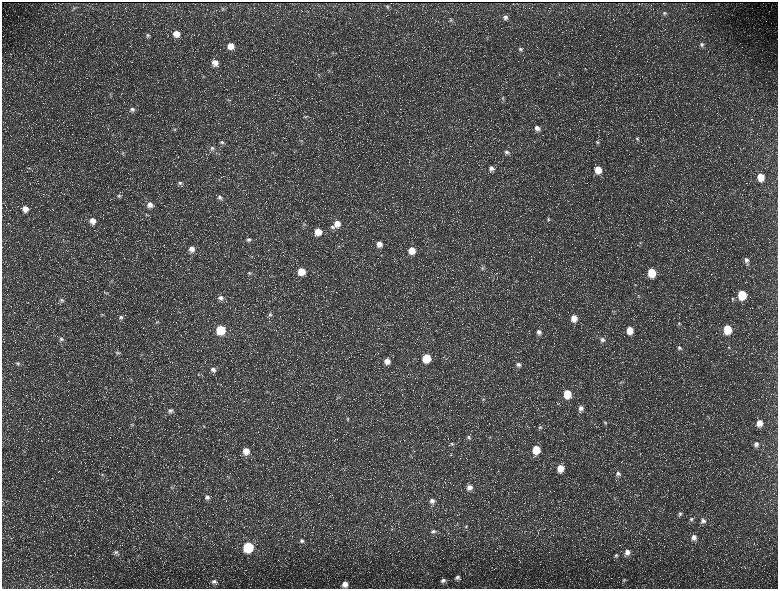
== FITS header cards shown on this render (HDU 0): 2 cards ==
NAXIS1  =                 1552 / length of data axis 1
NAXIS2  =                 1173 / length of data axis 2

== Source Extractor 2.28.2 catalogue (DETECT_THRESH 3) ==
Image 1552 x 1173 px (HDU 0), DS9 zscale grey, zoomed out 1/2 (1 PNG px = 2 x 2 image px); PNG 780 x 591 px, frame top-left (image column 1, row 1173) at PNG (2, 2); no overlay
Background 230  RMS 11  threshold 32.5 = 3 sigma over >= 5 px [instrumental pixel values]
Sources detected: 165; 37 cannot appear on this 1/2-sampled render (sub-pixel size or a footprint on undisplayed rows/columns) and are not listed; the other 128 listed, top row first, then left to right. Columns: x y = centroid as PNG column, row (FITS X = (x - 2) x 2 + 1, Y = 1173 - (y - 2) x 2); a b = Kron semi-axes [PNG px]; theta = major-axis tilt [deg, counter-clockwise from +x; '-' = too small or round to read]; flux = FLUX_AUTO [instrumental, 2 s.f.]
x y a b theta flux
387 6 5 5 - 2100
74 8 4 3 - 2800
223 8 6 4 -7 3500
664 13 6 5 - 4600
505 17 7 6 - 7800
451 20 5 4 - 2800
176 34 8 7 - 26000
148 35 7 6 - 6600
702 44 6 6 - 6300
230 46 7 7 - 24000
520 49 6 5 - 4800
215 63 8 7 - 19000
329 70 5 2 - 2400
204 76 5 3 - 3000
503 98 5 5 - 3500
228 100 5 4 - 3600
132 109 7 6 - 7600
305 117 5 4 - 3500
537 128 7 6 - 11000
174 129 6 5 - 4200
637 139 7 5 -59 5200
301 141 4 3 - 2500
222 142 6 5 - 4900
597 142 5 4 - 3400
212 148 6 6 - 7000
273 152 4 3 - 1900
507 152 7 5 -19 7500
123 153 5 5 - 3600
29 168 6 4 -34 3300
491 169 7 6 - 10000
598 169 7 6 - 33000
760 177 7 6 - 38000
180 183 7 5 -19 5800
119 196 7 5 -11 6400
220 197 6 6 - 7000
150 205 8 7 - 16000
25 209 7 6 - 21000
146 214 5 3 - 3200
548 219 6 4 -84 3500
93 221 8 7 - 21000
337 223 8 7 - 23000
304 224 5 4 - 3400
332 227 7 6 - 7000
318 232 7 7 - 33000
249 240 7 6 - 7500
640 242 4 3 - 2200
379 244 7 7 - 17000
192 249 7 7 - 17000
412 250 7 7 - 30000
746 260 9 5 -76 9500
482 268 5 4 - 3400
301 271 7 7 - 42000
651 272 7 6 - 66000
250 273 6 5 - 4700
516 280 4 2 - 1500
635 285 3 3 - 1600
106 293 5 3 - 2700
638 295 4 2 - 1700
742 295 6 5 - 88000
221 298 8 6 -22 10000
733 299 5 5 - 4200
61 300 7 6 - 5900
613 311 6 2 -28 2400
102 314 6 4 -55 3800
270 314 6 5 - 5600
121 317 7 6 - 6900
574 318 8 6 -81 26000
157 322 6 3 6 2900
679 323 6 4 84 4000
727 329 7 6 - 75000
221 330 6 6 - 92000
630 330 7 6 - 33000
539 332 7 7 - 12000
61 339 7 6 - 7800
602 340 7 7 - 10000
729 347 4 3 - 2200
679 348 6 6 - 6200
117 353 6 5 - 5200
426 358 7 6 - 64000
387 361 7 7 - 17000
18 363 6 5 - 4700
518 365 7 6 - 8400
213 370 7 6 - 9500
621 382 5 4 - 3700
567 394 7 6 - 53000
483 399 5 4 - 2600
581 408 7 7 - 13000
170 411 6 6 - 6700
347 419 6 4 3 3500
591 422 3 2 - 1200
605 423 6 5 - 4300
759 423 7 6 - 23000
132 425 6 4 -25 3800
204 426 5 3 - 1800
540 427 6 5 - 4600
634 433 4 2 - 1600
469 437 8 4 -33 5100
452 444 6 5 - 4100
756 444 7 6 - 9200
536 450 7 7 - 55000
246 451 7 7 - 24000
451 455 4 3 - 2400
560 468 8 7 - 34000
618 473 7 6 - 7900
102 474 6 4 28 3400
172 487 6 4 -82 4400
469 488 7 6 - 15000
207 497 7 6 - 8800
432 501 7 6 - 11000
680 513 6 5 - 5200
691 519 6 5 - 5300
703 521 7 6 - 8200
457 525 4 2 - 1800
466 526 7 5 -66 5800
392 529 4 3 - 2300
433 531 8 6 -11 8700
184 537 4 3 - 2100
694 537 7 6 - 13000
302 541 7 6 - 8300
248 547 6 6 - 170000
116 552 8 5 -40 6600
627 552 8 7 - 15000
616 555 6 6 - 5500
457 577 6 6 - 7800
443 580 6 5 - 7000
624 580 7 5 9 5800
214 582 7 6 - 7400
345 584 7 7 - 17000
At the frame edge (FLAGS 8, measured only in part): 1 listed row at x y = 345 584
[37 sub-pixel or undisplayed-footprint detections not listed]